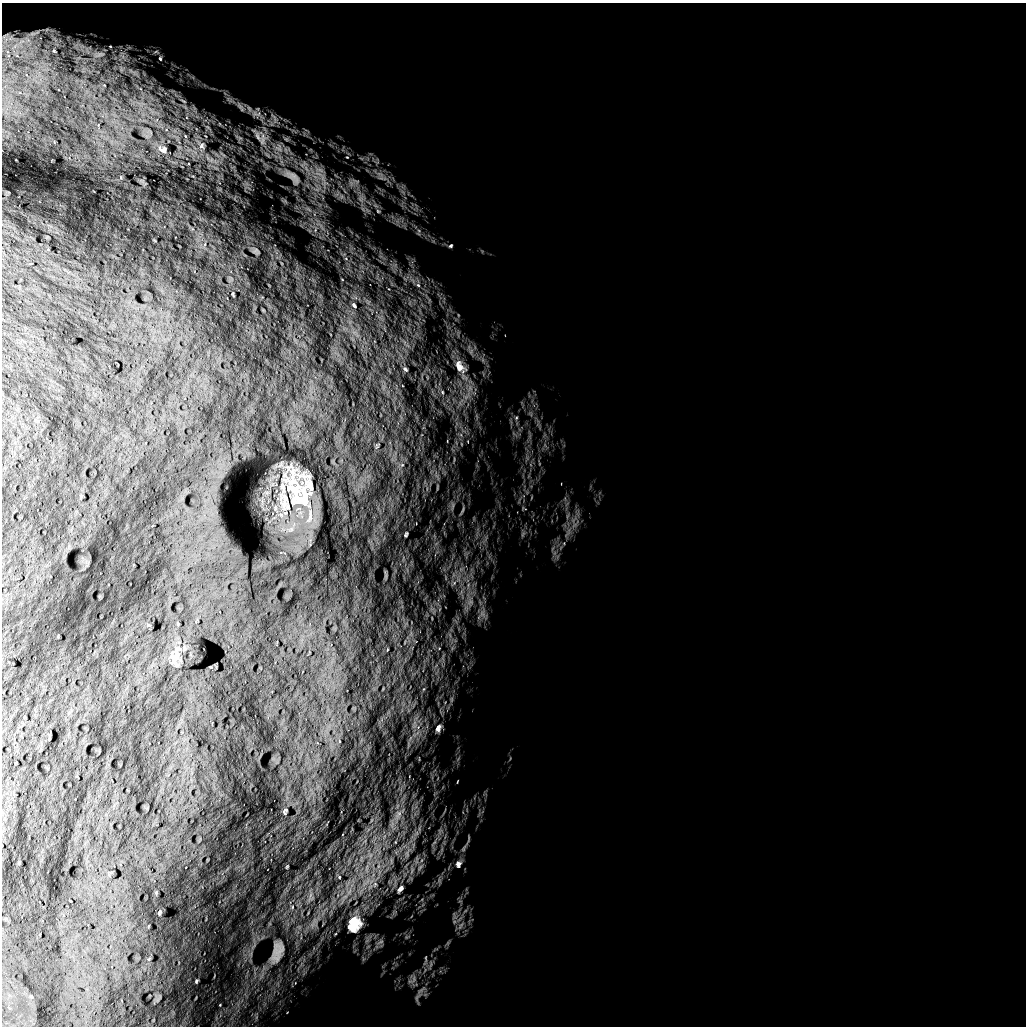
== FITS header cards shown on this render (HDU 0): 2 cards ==
NAXIS1  =                 1024 /
NAXIS2  =                 1024 /

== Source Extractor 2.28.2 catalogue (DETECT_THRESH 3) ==
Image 1024 x 1024 px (HDU 0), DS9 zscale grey, 1 PNG px = 1 image px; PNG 1028 x 1028 px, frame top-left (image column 1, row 1024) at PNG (2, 3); no overlay
Background 5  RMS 670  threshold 2020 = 3 sigma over >= 5 px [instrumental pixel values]
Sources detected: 57; all 57 listed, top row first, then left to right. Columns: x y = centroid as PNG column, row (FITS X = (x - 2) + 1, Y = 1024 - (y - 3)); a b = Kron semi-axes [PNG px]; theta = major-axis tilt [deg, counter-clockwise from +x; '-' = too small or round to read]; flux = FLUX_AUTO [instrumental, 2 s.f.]
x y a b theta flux
34 33 20 4 14 2.4e+05
15 46 9 5 45 2.2e+05
110 46 5 3 - 3.9e+04
54 51 9 6 -30 1.8e+05
8 52 7 4 -71 1.2e+05
98 54 23 9 7 6.5e+05
17 55 8 5 -44 1.6e+05
160 58 6 4 -73 6.0e+04
26 75 7 6 - 2.0e+05
104 85 5 4 - 5.1e+04
184 101 10 2 -35 7.3e+04
240 106 14 7 -43 3.0e+05
255 114 12 8 -27 3.3e+05
274 118 17 5 -66 2.1e+05
185 136 5 3 - 5.0e+04
258 136 27 8 -62 4.8e+05
262 139 26 11 -87 7.9e+05
202 146 9 8 - 2.0e+05
279 148 12 11 - 4.7e+05
162 149 13 9 -30 2.4e+05
347 157 5 4 - 4.8e+04
320 170 14 4 -22 2.3e+05
293 177 32 13 -40 9.2e+05
378 211 6 5 - 8.6e+04
451 246 6 4 38 7.3e+04
418 285 7 4 -44 1.0e+05
233 294 5 2 - 4.9e+04
354 305 7 4 -51 9.8e+04
460 366 23 13 -52 7.7e+05
405 369 7 4 -44 8.6e+04
442 392 6 3 -88 5.5e+04
516 418 5 5 - 8.3e+04
310 486 21 10 -75 3.4e+05
81 497 7 3 69 5.0e+04
298 499 62 20 -66 1.5e+06
305 499 33 8 -65 1.1e+06
463 510 10 3 69 7.6e+04
406 534 5 3 - 6.8e+04
454 583 7 4 72 1.0e+05
177 623 5 3 - 3.7e+04
174 657 23 12 79 5.0e+05
438 728 11 7 67 2.1e+05
457 782 4 2 - 2.8e+04
285 811 5 4 - 8.5e+04
398 814 14 7 63 3.8e+05
458 864 10 8 86 2.0e+05
287 866 4 2 - 3.3e+04
339 877 5 4 - 5.7e+04
375 884 7 6 - 1.6e+05
400 889 11 7 50 2.0e+05
292 907 5 3 - 4.8e+04
159 912 6 4 64 5.6e+04
354 924 24 19 67 1.2e+06
277 952 27 13 71 5.6e+05
426 958 8 3 -77 7.4e+04
149 959 7 4 53 6.5e+04
196 981 4 2 - 5.4e+04